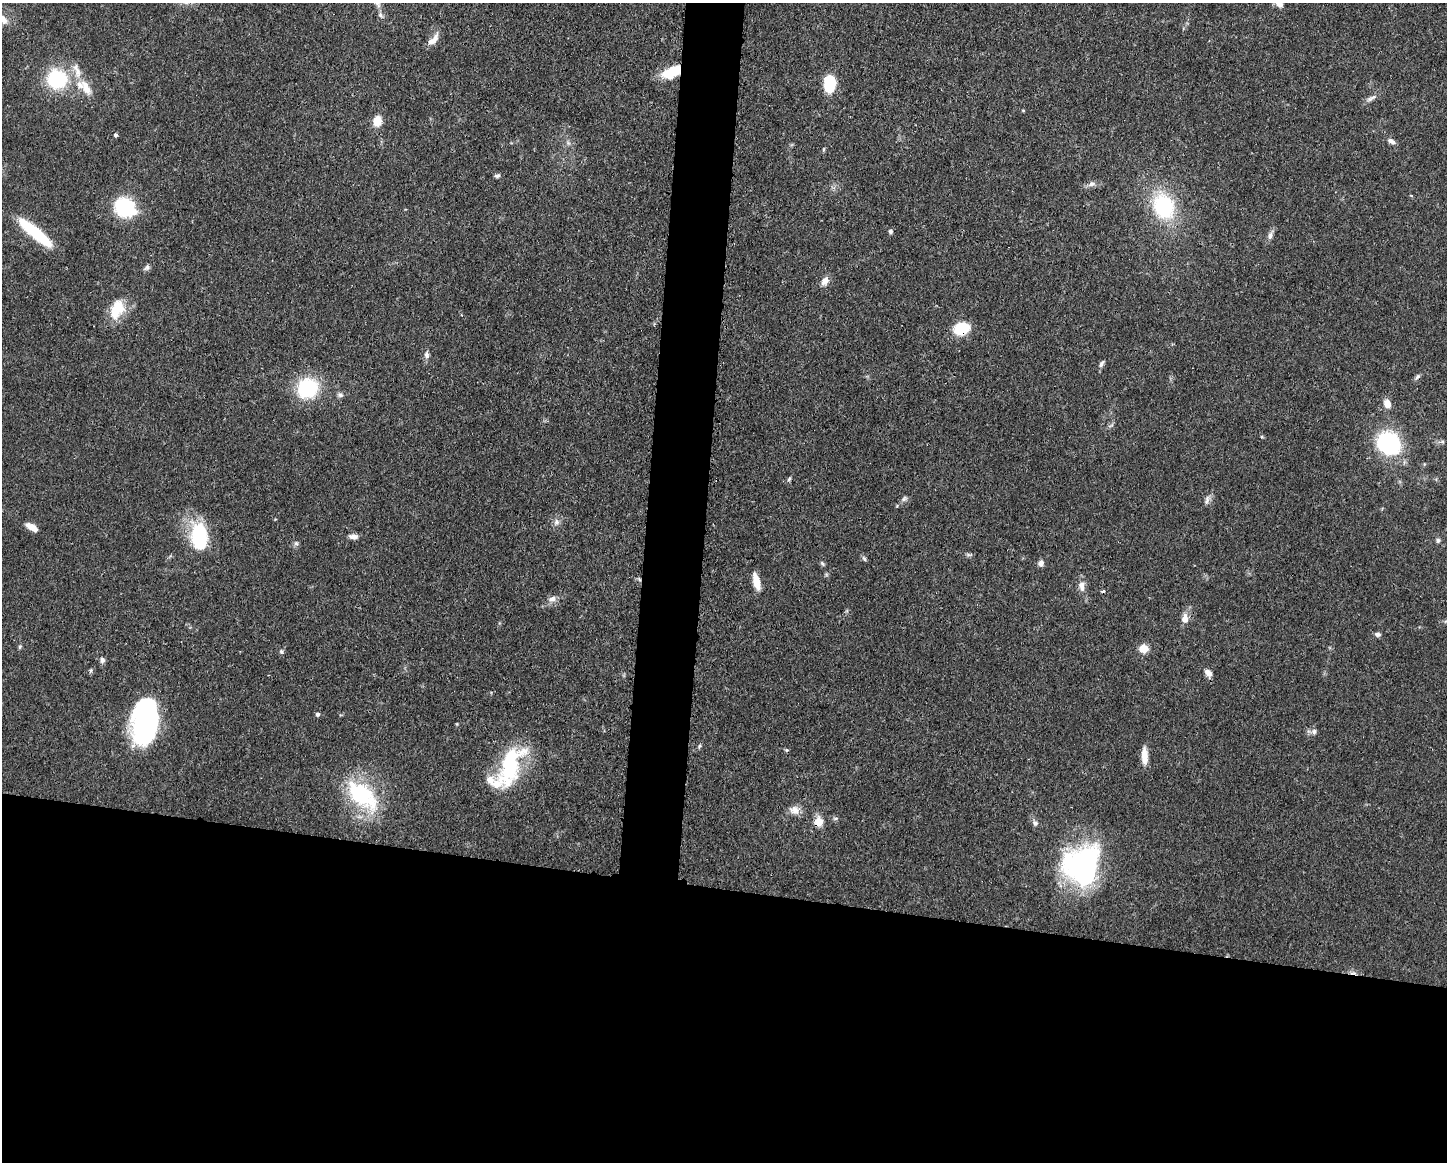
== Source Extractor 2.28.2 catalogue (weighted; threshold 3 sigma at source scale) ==
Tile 11 of 3 x 4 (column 2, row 4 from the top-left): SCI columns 1560-3004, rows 4-1163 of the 4676 x 4645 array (HDU 1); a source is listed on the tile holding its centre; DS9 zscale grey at full resolution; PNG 1449 x 1164 px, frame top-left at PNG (2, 3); no overlay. Shown black and unused: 27% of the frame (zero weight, under 3 of 4 exposures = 1% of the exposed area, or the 3 px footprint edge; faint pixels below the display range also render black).
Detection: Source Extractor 2.28.2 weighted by HDU 2 'WHT'; one run over the whole footprint, this tile lists its part. Background 0.0544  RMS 0.0032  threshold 0.0145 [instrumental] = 3 sigma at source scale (4.5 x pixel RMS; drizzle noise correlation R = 1.50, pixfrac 1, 0.05/0.05 arcsec/px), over >= 5 px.
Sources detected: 75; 1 cosmic-ray / hot-pixel residue — not listed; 5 inside a brighter listed object's ellipse — not listed separately; the other 69 listed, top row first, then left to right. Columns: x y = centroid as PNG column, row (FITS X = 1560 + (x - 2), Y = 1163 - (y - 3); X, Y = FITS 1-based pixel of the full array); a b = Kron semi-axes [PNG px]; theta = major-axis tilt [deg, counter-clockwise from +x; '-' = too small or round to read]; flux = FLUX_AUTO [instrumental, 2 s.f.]
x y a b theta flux
377 3 13 8 -64 1.5
1279 3 9 6 -53 2.3
380 15 7 5 -43 0.83
2 19 16 9 -33 3.1
433 40 19 8 49 2.7
671 72 21 11 26 9.7
57 79 25 23 -16 20
830 83 15 10 90 14
86 88 24 10 -61 4.6
1371 98 16 5 30 1.4
1023 110 5 3 - 0.3
377 121 11 9 79 4.4
116 135 4 3 - 1.4
1391 141 10 6 -26 1.3
497 176 7 5 19 0.7
1092 184 11 7 19 1.4
1163 206 20 16 -64 32
125 207 22 18 -37 21
890 231 5 5 - 0.73
35 233 42 9 -40 17
1270 236 10 7 78 1.3
147 267 9 6 43 0.94
825 281 12 8 57 2.2
117 309 26 16 67 8.9
962 328 14 10 19 13
426 355 8 6 -87 1.2
1101 364 10 5 60 0.85
1417 377 10 4 50 0.73
308 388 20 18 32 22
340 395 7 6 - 0.83
1387 404 10 8 -71 2.6
1442 441 7 4 1 0.66
1389 443 25 22 -47 32
789 479 8 4 62 0.55
904 499 8 6 50 0.83
1207 500 13 5 79 1.2
556 522 9 8 - 1.4
31 527 12 6 -29 3.6
353 536 12 6 -3 1.6
199 537 26 16 -84 26
1438 540 6 5 - 0.65
296 543 6 6 - 0.75
864 559 8 5 -62 0.64
1041 563 7 6 - 1.3
822 564 7 5 -49 0.58
756 582 18 7 -75 4.8
1082 586 16 9 -82 2.3
552 599 10 7 26 1.8
1185 618 11 7 88 2.8
1446 621 7 4 0 0.61
1377 634 7 6 - 0.97
20 647 6 4 70 0.5
1144 648 6 6 - 8.9
281 652 6 5 - 0.56
102 660 8 6 -88 1
91 670 7 4 83 0.53
1208 673 11 7 -56 1.7
317 714 5 5 - 0.76
145 722 40 21 83 70
1314 731 8 7 - 1.1
699 746 5 4 - 0.46
787 750 5 4 - 0.45
1144 756 19 7 -88 4
510 764 51 25 68 27
361 793 48 26 -44 29
795 810 15 11 1 2.7
819 822 9 8 - 4.9
1035 823 8 7 - 1
1081 865 42 36 54 60
Overlapping masked pixels (flux is a lower limit): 4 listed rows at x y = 671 72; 35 233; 962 328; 819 822
Isophote crosses this tile's border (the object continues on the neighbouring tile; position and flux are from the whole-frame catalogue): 4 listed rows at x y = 377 3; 1279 3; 2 19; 1446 621